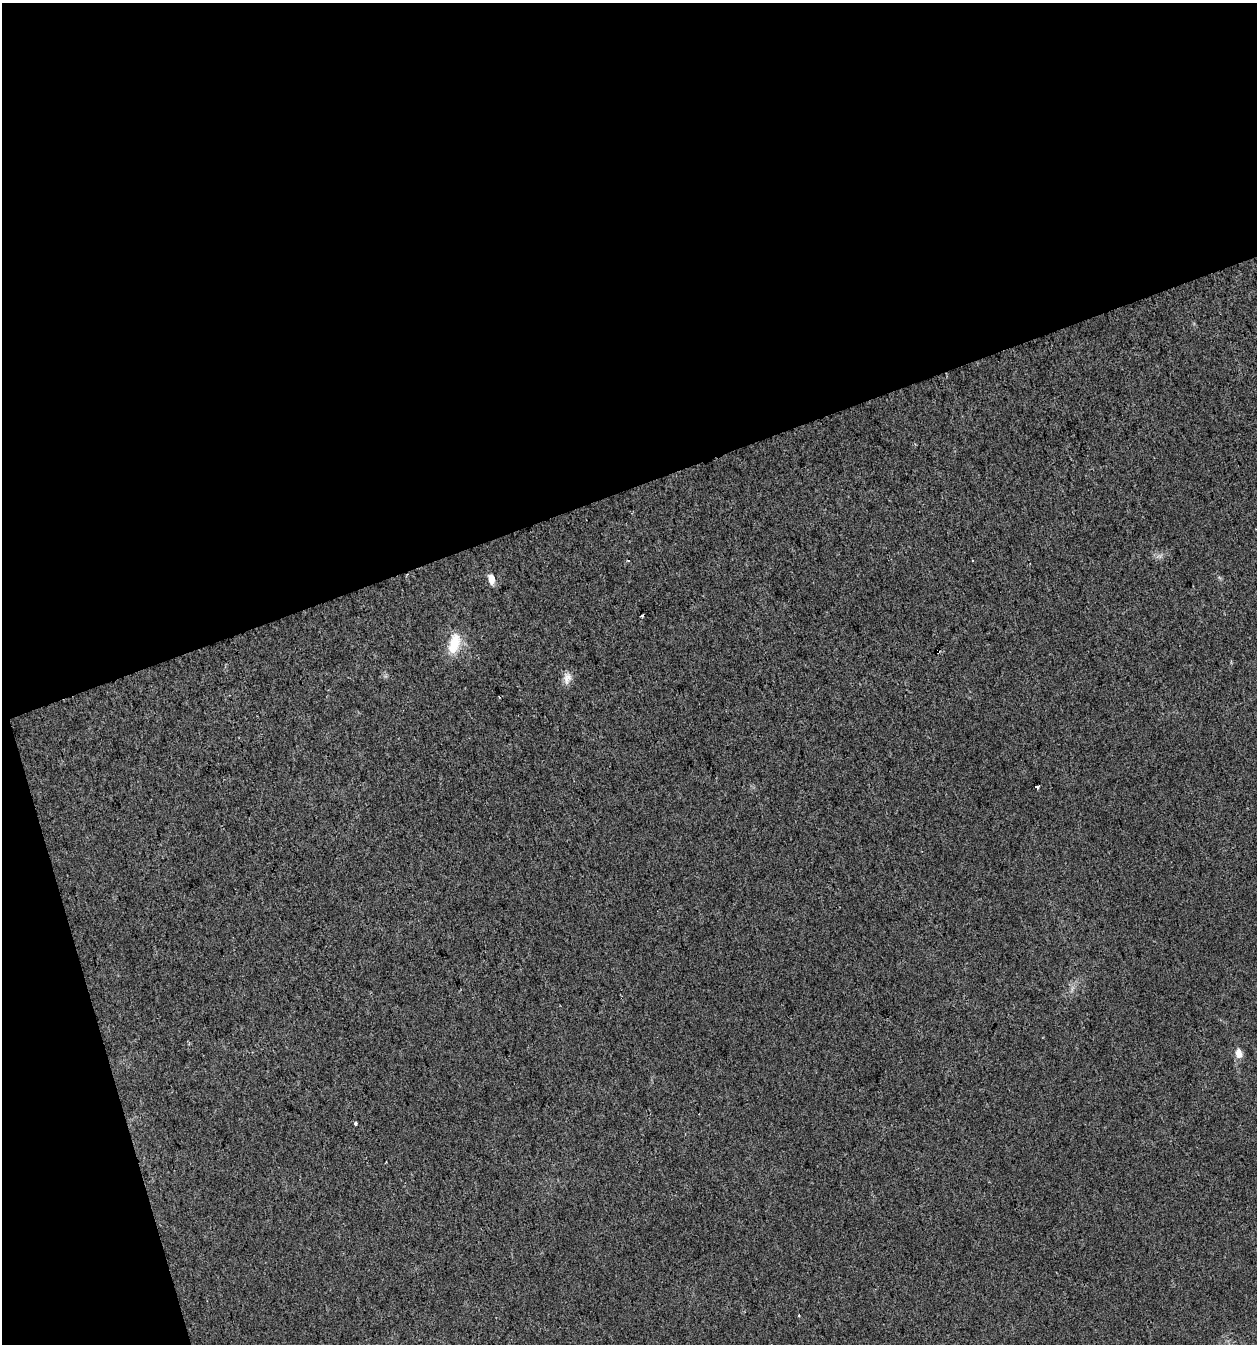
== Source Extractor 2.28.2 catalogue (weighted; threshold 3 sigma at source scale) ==
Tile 1 of 2 x 2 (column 1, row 1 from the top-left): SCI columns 57-1311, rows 1343-2684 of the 2606 x 2684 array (HDU 1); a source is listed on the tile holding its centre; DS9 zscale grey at full resolution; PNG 1259 x 1346 px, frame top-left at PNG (2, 3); no overlay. Shown black and unused: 40% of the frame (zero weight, under 2 of 3 exposures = <1% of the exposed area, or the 3 px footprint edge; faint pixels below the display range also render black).
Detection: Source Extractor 2.28.2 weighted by HDU 2 'WHT'; one run over the whole footprint, this tile lists its part. Background 0.0352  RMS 0.013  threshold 0.0575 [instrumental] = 3 sigma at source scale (4.5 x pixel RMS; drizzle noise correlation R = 1.50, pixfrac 1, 0.0396/0.0396 arcsec/px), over >= 5 px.
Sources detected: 11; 3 cosmic-ray / hot-pixel residue — not listed; the other 8 listed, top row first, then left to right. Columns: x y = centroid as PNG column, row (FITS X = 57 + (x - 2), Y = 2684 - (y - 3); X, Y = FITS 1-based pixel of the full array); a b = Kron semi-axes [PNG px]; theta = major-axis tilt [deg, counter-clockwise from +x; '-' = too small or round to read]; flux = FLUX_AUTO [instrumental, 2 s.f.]
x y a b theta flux
491 579 6 4 -74 25
454 643 26 13 75 32
567 678 17 10 80 9.3
499 697 3 2 - 1
1037 787 4 4 - 8
1239 1053 10 8 -82 11
356 1124 4 3 - 11
799 1315 3 3 - 1.3